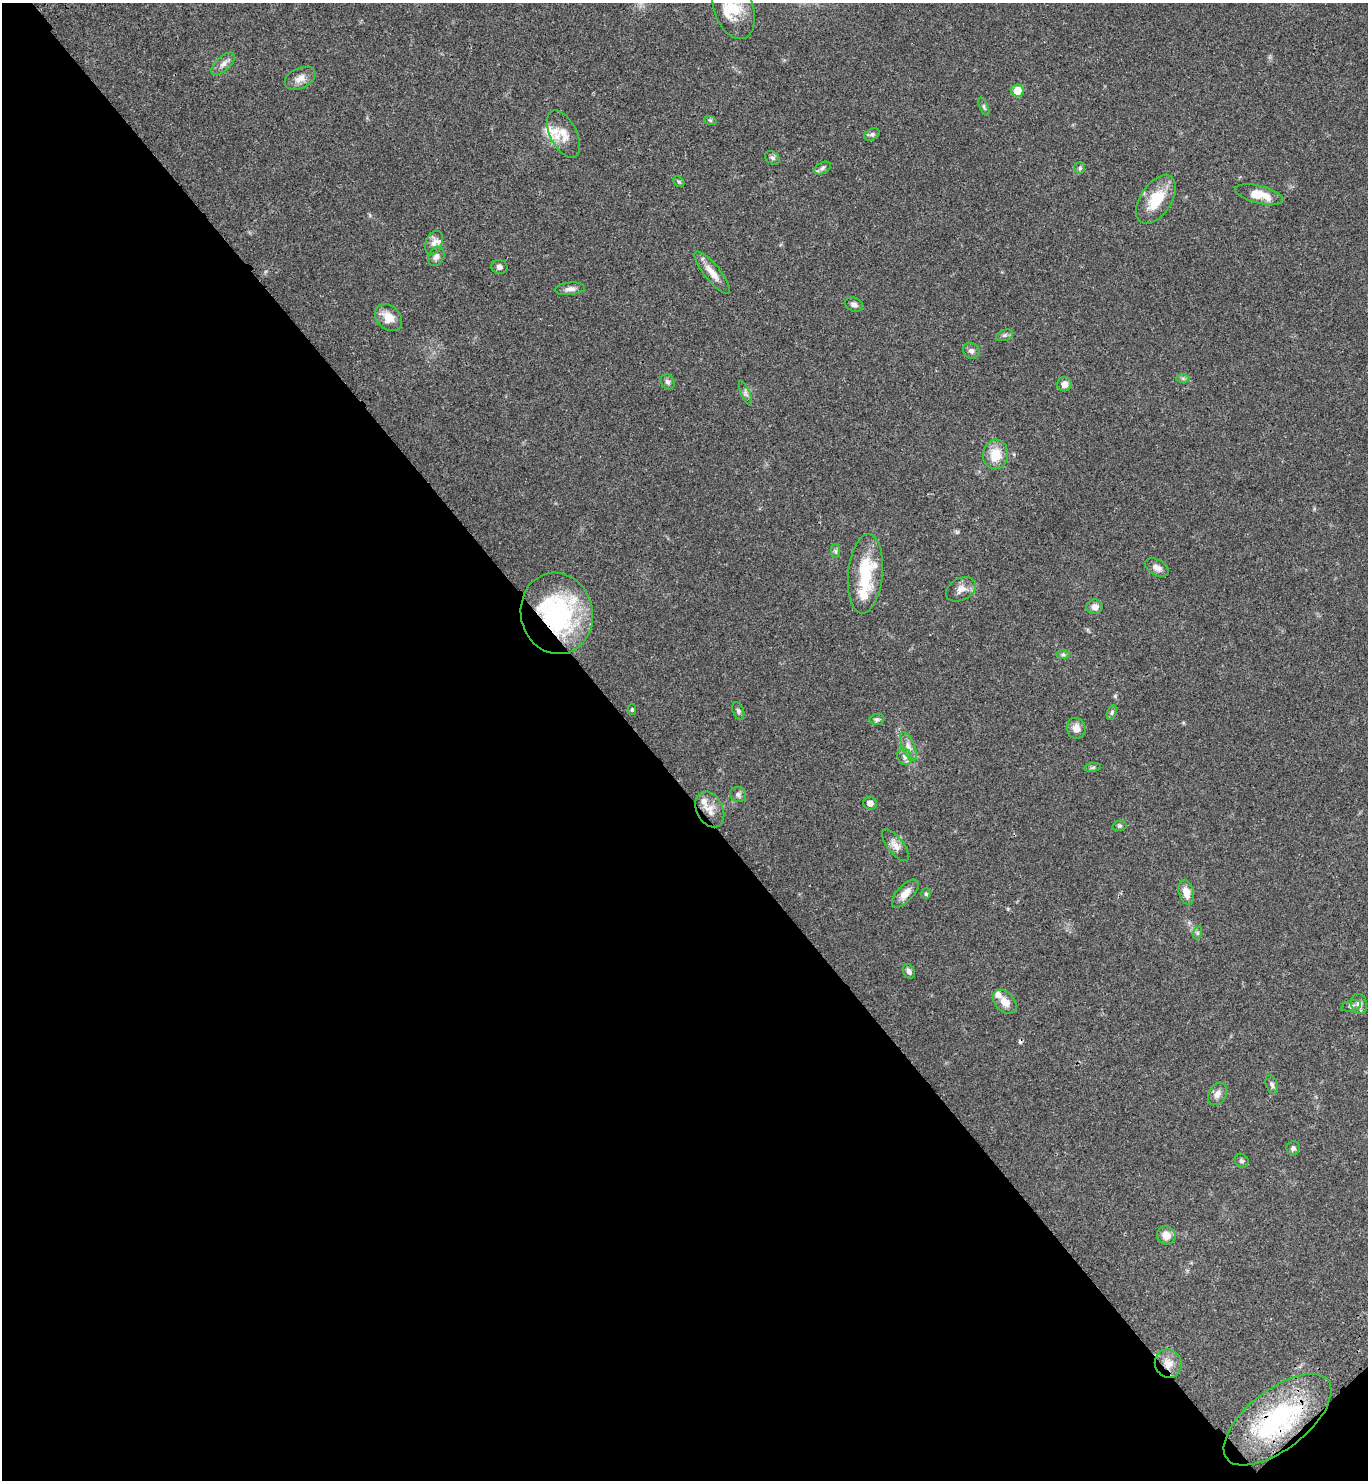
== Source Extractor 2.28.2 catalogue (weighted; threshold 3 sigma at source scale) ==
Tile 14 of 4 x 4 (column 2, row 4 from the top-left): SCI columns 1611-2976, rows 102-1579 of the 6096 x 6112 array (HDU 1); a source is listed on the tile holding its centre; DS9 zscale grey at full resolution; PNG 1370 x 1482 px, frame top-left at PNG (2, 3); each listed source drawn as its Kron ellipse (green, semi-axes under 4 px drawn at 4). Shown black and unused: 47% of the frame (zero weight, under 3 of 4 exposures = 6% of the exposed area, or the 3 px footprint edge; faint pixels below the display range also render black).
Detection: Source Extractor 2.28.2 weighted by HDU 2 'WHT'; one run over the whole footprint, this tile lists its part. Background 0.047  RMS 0.0053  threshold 0.024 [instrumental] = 3 sigma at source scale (4.5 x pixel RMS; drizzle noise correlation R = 1.50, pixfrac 1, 0.05/0.05 arcsec/px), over >= 5 px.
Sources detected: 71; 1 cosmic-ray / hot-pixel residue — neither listed nor drawn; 7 inside a brighter listed object's ellipse — not listed separately; the other 63 listed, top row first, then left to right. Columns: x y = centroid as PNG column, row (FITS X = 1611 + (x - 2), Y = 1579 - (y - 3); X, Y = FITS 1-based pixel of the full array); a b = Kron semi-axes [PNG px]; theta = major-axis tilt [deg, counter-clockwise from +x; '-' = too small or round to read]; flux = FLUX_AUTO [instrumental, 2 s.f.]
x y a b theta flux
734 8 32 19 -70 16
223 64 14 7 42 2.8
300 78 16 10 25 4.2
1017 91 6 6 - 9.1
984 107 10 4 -67 0.96
710 120 6 4 -19 0.67
564 134 25 13 -63 7.9
872 134 8 5 30 1.1
772 158 8 6 -38 1.3
822 168 9 5 28 1.5
1080 168 6 5 - 0.88
679 182 6 4 -44 0.7
1259 195 25 8 -14 9.4
1156 199 27 15 56 15
434 243 12 8 67 2.9
436 257 10 7 62 2
499 267 8 7 - 1.8
712 273 26 8 -51 6
570 289 15 6 6 2.3
854 304 9 7 -20 1.9
388 318 15 11 -44 7
1004 335 9 5 19 1.2
971 351 8 7 - 1.8
1183 378 7 4 -1 0.8
667 382 8 6 -58 1.5
1064 384 7 7 - 2.9
746 393 13 4 -67 1.5
995 454 15 12 85 10
836 551 7 4 -89 0.97
1157 567 13 7 -28 3.1
865 574 40 17 85 26
961 589 16 11 28 4
1094 607 8 7 - 3
557 613 41 36 -77 72
1063 655 7 4 0 0.99
632 710 5 4 - 0.75
738 711 9 5 -68 1.1
1112 713 7 4 71 1
877 719 7 5 8 1.1
1076 728 10 9 - 3.9
908 746 15 6 -67 3.3
905 757 9 7 -61 2
1093 768 8 4 9 0.91
738 795 8 7 - 1.8
870 803 7 6 - 2.6
710 809 19 13 -63 6.1
1119 826 7 5 15 0.86
895 845 19 8 -52 3.5
1186 892 13 7 -74 5.1
905 893 17 8 47 5
926 894 5 4 - 0.75
1197 933 7 4 72 0.81
909 971 7 5 -65 1.8
1005 1002 14 9 -47 5.1
1359 1004 10 8 -73 2.7
1351 1006 10 5 13 1.3
1272 1085 9 5 -69 1.4
1217 1094 12 8 60 2.9
1293 1148 7 6 - 1.4
1242 1161 7 6 - 1.1
1166 1235 9 9 - 4.6
1168 1364 14 13 - 5.7
1278 1420 64 30 38 70
Overlapping masked pixels (flux is a lower limit): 3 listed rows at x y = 557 613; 1168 1364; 1278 1420
Isophote crosses this tile's border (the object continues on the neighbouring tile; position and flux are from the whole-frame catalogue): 1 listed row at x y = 734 8